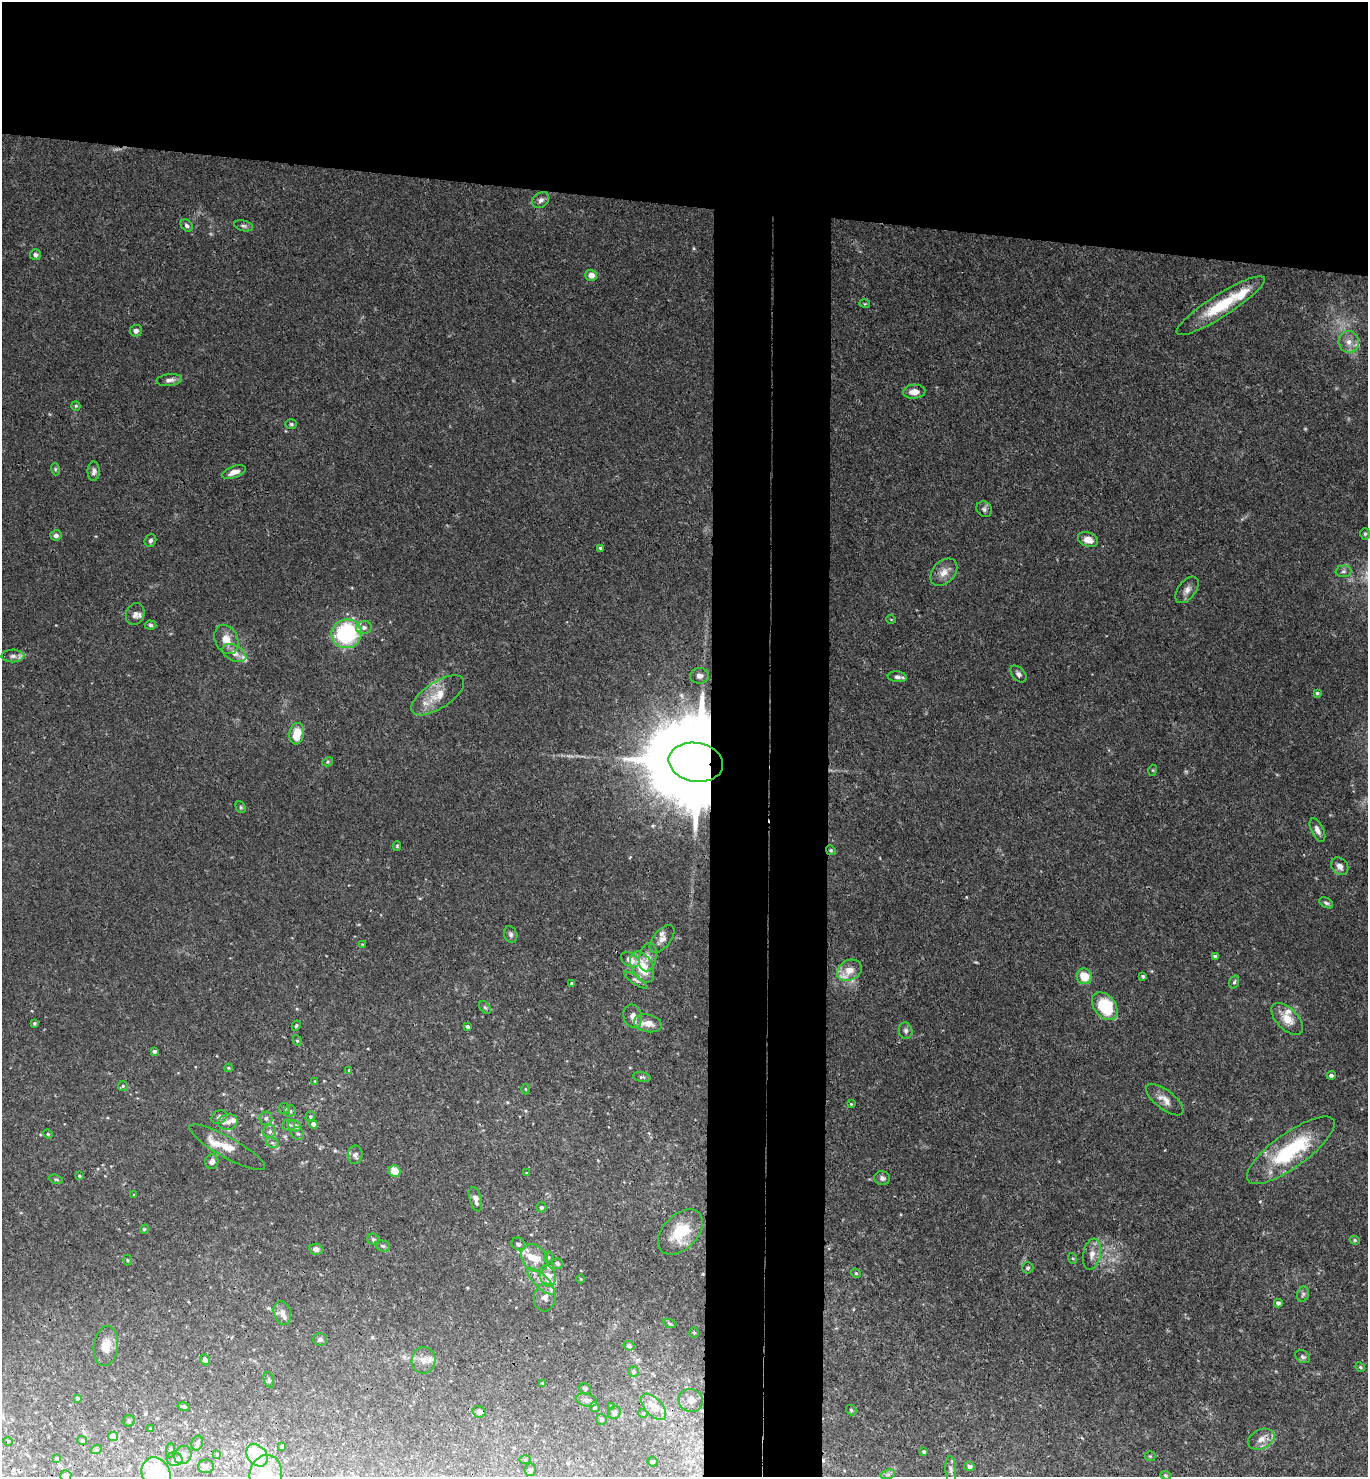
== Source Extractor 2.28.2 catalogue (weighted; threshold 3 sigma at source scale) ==
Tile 2 of 3 x 3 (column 2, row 1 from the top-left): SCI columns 1526-2891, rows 2961-4435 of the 4515 x 4442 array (HDU 1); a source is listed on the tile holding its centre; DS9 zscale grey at full resolution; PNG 1370 x 1479 px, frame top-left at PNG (2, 2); each listed source drawn as its Kron ellipse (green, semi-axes under 4 px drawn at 4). Shown black and unused: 21% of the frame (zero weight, under 3 of 4 exposures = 6% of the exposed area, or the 3 px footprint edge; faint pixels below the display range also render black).
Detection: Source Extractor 2.28.2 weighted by HDU 2 'WHT'; one run over the whole footprint, this tile lists its part. Background 0.0368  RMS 0.0029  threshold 0.0132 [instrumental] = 3 sigma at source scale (4.5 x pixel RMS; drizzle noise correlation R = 1.50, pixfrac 1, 0.05/0.05 arcsec/px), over >= 5 px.
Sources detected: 207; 2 too faint to see at this stretch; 1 cosmic-ray / hot-pixel residue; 1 long thin detection or spike segment (spike, bleed or trail) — neither listed nor drawn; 22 inside a brighter listed object's ellipse — not listed separately; the other 181 listed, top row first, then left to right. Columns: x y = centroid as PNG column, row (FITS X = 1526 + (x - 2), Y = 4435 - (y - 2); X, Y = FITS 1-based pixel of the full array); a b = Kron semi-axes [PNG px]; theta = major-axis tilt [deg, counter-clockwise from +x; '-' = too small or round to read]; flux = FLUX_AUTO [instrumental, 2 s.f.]
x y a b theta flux
541 200 9 7 38 1.2
187 225 7 5 -44 0.69
244 226 10 5 -13 0.73
35 255 5 5 - 0.9
591 275 6 5 - 2.5
865 304 5 3 - 0.29
1221 306 52 11 33 13
136 331 6 6 - 1
1349 342 11 10 - 2.5
169 380 13 6 7 1.3
914 392 11 7 4 2.7
76 406 5 4 - 0.35
291 424 6 5 - 0.47
55 469 6 4 -72 0.4
94 471 9 6 88 1.2
234 472 13 5 19 2
984 509 8 7 - 0.86
1365 534 6 5 - 0.53
56 535 5 5 - 0.96
1088 539 10 7 -21 2.9
150 541 7 5 63 0.73
600 548 4 3 - 0.47
1343 571 8 6 3 0.79
944 572 16 11 47 2.8
1187 590 15 8 53 1.9
135 614 11 9 67 1.4
891 619 5 3 - 0.23
150 625 6 4 -4 0.53
364 627 8 6 14 1.4
347 634 15 14 - 30
226 639 15 11 -65 3.7
234 653 13 8 -27 2.3
13 656 11 6 0 1.3
1018 674 10 6 -48 1.1
699 676 9 8 - 1.4
897 677 9 5 -6 1.1
1317 693 4 4 - 0.39
438 695 30 13 33 5.9
297 734 11 7 82 5.6
328 762 5 4 - 0.39
696 762 27 19 -9 7600
1153 770 5 3 - 0.3
241 807 6 4 -61 0.43
1317 830 12 6 -64 1.7
397 846 5 4 - 0.36
831 850 5 4 - 0.42
1340 866 9 7 -50 1.8
1326 903 7 4 -29 0.63
511 934 9 6 -71 0.8
662 939 16 8 50 1.9
362 944 3 3 - 0.23
1215 956 4 3 - 0.7
648 957 14 8 78 1.8
630 960 10 6 -31 2.7
642 967 17 10 -63 7.7
849 970 13 10 27 4
1084 976 8 7 - 5.8
1143 976 4 3 - 0.44
636 980 14 4 -34 0.93
1234 982 6 4 72 0.56
572 983 3 3 - 0.39
1105 1006 15 10 -51 17
485 1007 7 4 -52 0.46
633 1016 12 9 -74 2
1287 1019 20 10 -45 4.3
34 1023 4 4 - 0.45
648 1023 14 8 -12 3.1
296 1026 5 4 - 0.43
468 1027 4 4 - 0.79
906 1031 8 6 -81 0.82
297 1041 5 4 - 0.44
154 1051 4 3 - 0.75
228 1068 4 4 - 0.26
349 1070 3 3 - 0.27
1331 1075 4 4 - 0.71
642 1077 9 5 -11 0.59
315 1081 3 3 - 0.25
123 1086 5 5 - 0.39
525 1089 5 3 - 0.26
1165 1100 22 9 -38 2.9
851 1104 4 4 - 0.27
284 1109 5 5 - 0.64
290 1111 6 6 - 0.66
219 1117 8 6 33 0.91
310 1117 5 4 - 0.43
266 1118 7 6 - 0.91
228 1122 10 8 13 1.5
313 1124 5 4 - 1.1
288 1125 6 6 - 1.1
295 1126 6 5 - 1.7
270 1132 6 6 - 0.81
48 1134 5 4 - 0.28
298 1134 7 6 - 0.78
272 1143 7 5 -29 0.64
227 1147 43 10 -29 4.6
1291 1150 52 17 36 24
355 1155 9 7 84 1.3
212 1162 7 6 - 1.3
395 1171 6 5 - 5.2
527 1173 4 3 - 0.3
79 1176 4 3 - 0.37
882 1178 8 7 - 1
56 1179 7 4 -20 0.46
134 1195 4 3 - 0.34
476 1199 12 6 -76 1.7
541 1207 5 5 - 0.7
144 1229 5 4 - 0.36
680 1232 27 17 46 11
373 1239 6 5 - 0.76
1355 1240 5 4 - 0.38
518 1244 7 6 - 0.97
383 1246 7 5 -17 0.67
316 1249 7 5 -13 1.4
1092 1254 16 8 79 2.4
549 1257 5 5 - 0.46
534 1258 15 12 -51 4.5
1072 1258 5 3 - 0.32
127 1260 5 3 - 0.31
557 1263 6 5 - 0.86
1028 1268 6 5 - 0.58
856 1273 5 4 - 0.4
548 1276 11 7 -74 4
581 1279 4 3 - 0.24
541 1281 18 6 -44 2.6
1303 1294 8 5 73 0.72
545 1297 14 11 83 2.3
1278 1303 4 4 - 1.3
282 1313 12 8 -72 1.7
670 1324 7 4 -20 0.48
694 1332 5 4 - 0.43
320 1340 7 6 - 0.93
106 1346 20 12 83 3.7
629 1346 5 4 - 0.88
1303 1357 8 6 -32 0.84
205 1360 6 5 - 0.94
423 1360 13 12 - 2.6
1360 1367 5 4 - 0.36
634 1371 5 5 - 0.44
269 1380 8 5 -71 0.54
542 1383 3 3 - 0.3
585 1389 6 5 - 0.46
77 1398 4 4 - 0.62
586 1400 11 6 -15 1.1
691 1400 12 11 - 2.6
611 1406 3 3 - 0.22
184 1407 6 3 -14 0.41
595 1407 5 4 - 0.4
653 1407 16 8 -47 3.8
851 1410 6 4 -47 0.45
479 1412 6 6 - 1.6
614 1412 7 6 - 0.69
643 1413 4 4 - 0.33
601 1419 5 5 - 0.53
129 1421 6 6 - 0.54
150 1429 4 3 - 0.35
113 1437 5 4 - 4.1
1261 1439 14 9 25 2.4
82 1440 5 4 - 0.57
8 1441 5 3 - 0.23
197 1443 7 5 74 0.66
282 1447 4 3 - 0.65
96 1450 6 3 17 0.38
170 1450 7 4 80 0.47
924 1452 3 3 - 0.4
217 1454 3 3 - 0.38
183 1455 9 8 - 1.5
257 1455 12 9 -53 12
1150 1456 5 5 - 0.39
57 1458 4 3 - 0.45
175 1459 8 7 - 1.1
525 1460 5 4 - 0.31
653 1462 5 5 - 0.47
206 1466 8 6 5 0.79
969 1466 5 4 - 0.85
530 1470 6 5 - 0.65
951 1470 14 5 -86 1.1
156 1474 17 14 -70 18
266 1474 18 16 75 9.4
888 1474 7 4 19 0.71
1166 1475 5 4 - 0.41
66 1476 5 5 - 0.92
Overlapping masked pixels (flux is a lower limit): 1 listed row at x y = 696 762
Isophote crosses this tile's border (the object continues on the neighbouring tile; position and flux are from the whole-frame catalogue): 3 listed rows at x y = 156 1474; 266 1474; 66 1476